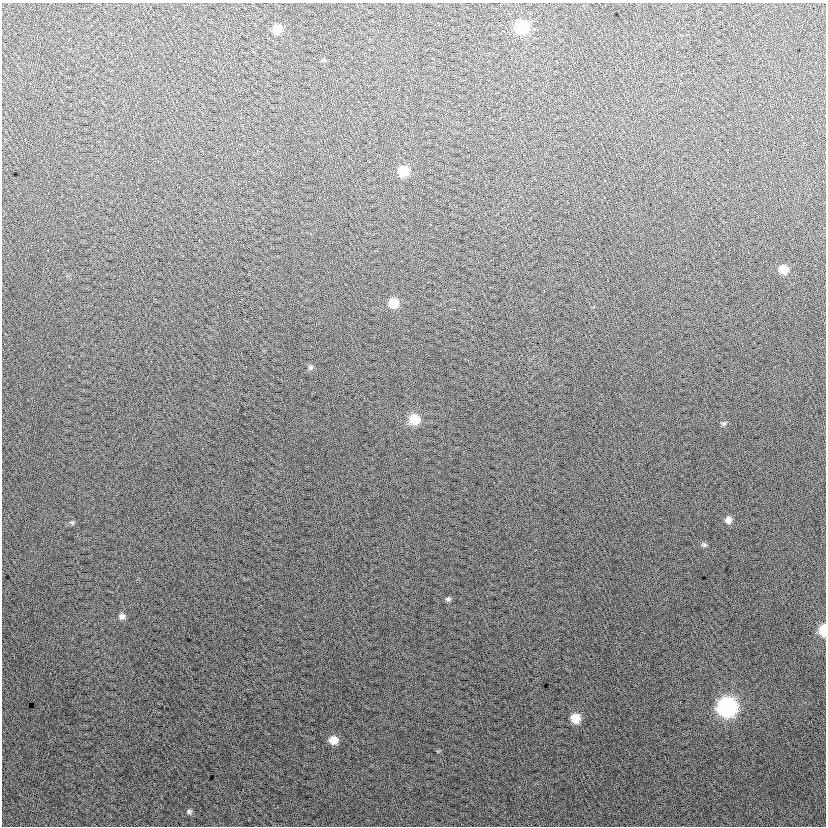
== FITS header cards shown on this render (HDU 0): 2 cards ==
NAXIS1  =                  824
NAXIS2  =                  824

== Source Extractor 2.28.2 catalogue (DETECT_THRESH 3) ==
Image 824 x 824 px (HDU 0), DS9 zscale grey, 1 PNG px = 1 image px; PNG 828 x 828 px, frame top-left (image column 1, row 824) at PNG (2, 3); no overlay
Background 12.4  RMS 14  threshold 40.8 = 3 sigma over >= 5 px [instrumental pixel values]
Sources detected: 18; all 18 listed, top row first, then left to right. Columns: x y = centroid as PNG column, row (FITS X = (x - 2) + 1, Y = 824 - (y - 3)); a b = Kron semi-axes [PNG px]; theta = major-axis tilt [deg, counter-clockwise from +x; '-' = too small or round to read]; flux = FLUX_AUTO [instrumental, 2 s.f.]
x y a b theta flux
521 27 9 8 - 57000
277 29 8 8 - 12000
403 171 8 8 - 25000
783 269 8 7 - 12000
393 303 8 8 - 19000
310 367 7 7 - 2000
414 419 9 9 - 22000
724 423 7 5 -7 1700
728 520 8 7 - 5000
72 522 6 4 -1 1500
704 545 8 6 -24 2100
448 599 6 6 - 2000
122 616 8 8 - 3700
823 630 8 5 89 30000
727 707 10 10 - 260000
575 718 8 8 - 18000
333 740 8 8 - 12000
189 811 7 6 - 2100
At the frame edge (FLAGS 8, measured only in part): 1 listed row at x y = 823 630